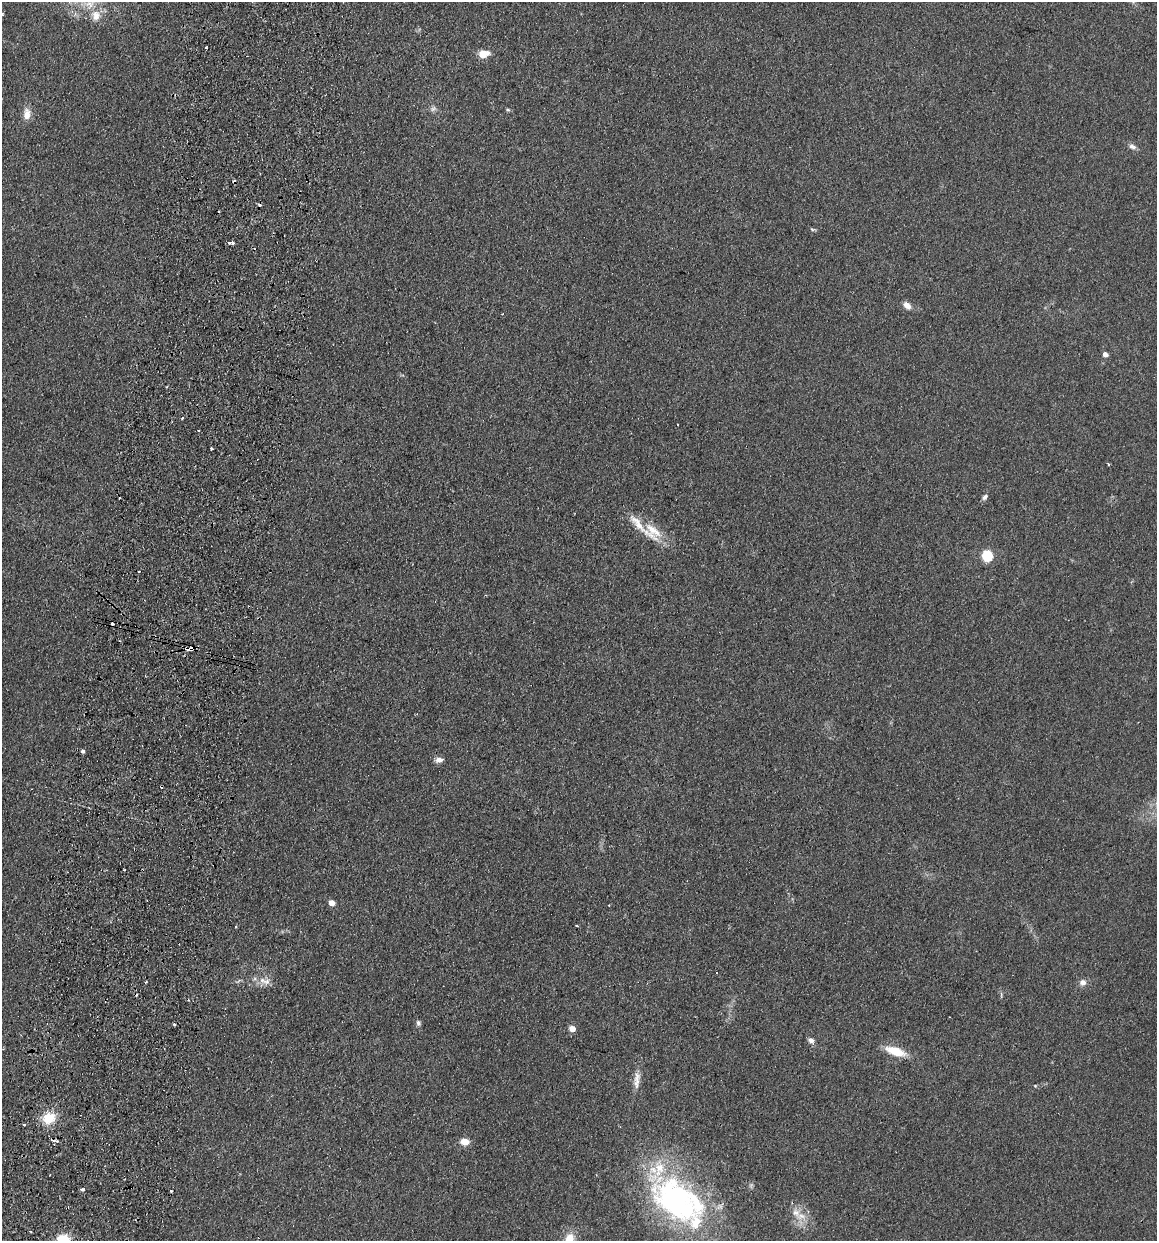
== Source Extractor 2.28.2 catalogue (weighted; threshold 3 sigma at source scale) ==
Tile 7 of 4 x 4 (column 3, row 2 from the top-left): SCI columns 2485-3639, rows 2493-3731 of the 5089 x 4985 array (HDU 1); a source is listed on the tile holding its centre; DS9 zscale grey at full resolution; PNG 1159 x 1243 px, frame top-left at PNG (2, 2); no overlay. Shown black and unused: <1% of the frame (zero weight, under 2 of 3 exposures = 3% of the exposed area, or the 3 px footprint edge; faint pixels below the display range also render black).
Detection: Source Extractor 2.28.2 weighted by HDU 2 'WHT'; one run over the whole footprint, this tile lists its part. Background 0.183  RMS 0.012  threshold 0.0541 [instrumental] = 3 sigma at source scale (4.5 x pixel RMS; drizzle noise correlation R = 1.50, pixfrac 1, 0.05/0.05 arcsec/px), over >= 5 px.
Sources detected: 60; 9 cosmic-ray / hot-pixel residue — not listed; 5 inside a brighter listed object's ellipse — not listed separately; the other 46 listed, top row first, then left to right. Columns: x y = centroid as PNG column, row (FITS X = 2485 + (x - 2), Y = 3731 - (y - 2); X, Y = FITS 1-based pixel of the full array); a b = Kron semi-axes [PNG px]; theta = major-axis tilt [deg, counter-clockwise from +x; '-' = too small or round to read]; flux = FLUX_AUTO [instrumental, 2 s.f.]
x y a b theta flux
96 16 16 13 86 15
206 48 3 2 - 1.8
483 54 12 8 14 16
433 109 10 6 23 3.5
508 110 5 5 - 1.6
27 114 15 9 88 11
1132 147 10 7 -35 4.9
813 229 9 3 -11 1.7
229 242 4 3 - 5.5
907 305 10 6 -43 8
502 314 3 2 - 0.9
1105 354 4 4 - 8
182 418 5 3 - 1.2
198 430 3 2 - 1.5
211 449 3 3 - 3.1
1108 464 4 3 - 1.4
985 497 9 6 50 3.3
652 531 27 19 -28 30
987 555 6 5 - 110
139 572 3 2 - 1.3
188 648 7 3 3 15
83 751 4 3 - 2.8
439 760 10 7 5 5.5
124 870 3 2 - 1.8
331 903 5 4 - 13
609 905 3 2 - 1.2
577 926 3 2 - 1.9
266 981 12 9 20 8.7
1083 982 9 9 - 6
418 1023 7 6 - 2.9
174 1024 3 3 - 1.4
572 1029 5 4 - 15
811 1040 8 6 -44 5.1
895 1051 22 9 -18 28
636 1083 20 9 89 11
1035 1086 5 4 - 1.2
49 1118 15 13 20 27
56 1141 4 3 - 2.3
465 1142 10 7 -8 11
83 1190 4 3 - 5.1
171 1191 3 3 - 2.5
677 1200 77 46 -44 290
796 1213 14 11 -62 13
31 1232 3 2 - 1.4
63 1239 13 11 0 26
569 1240 18 11 65 20
Overlapping masked pixels (flux is a lower limit): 1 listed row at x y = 188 648
Isophote crosses this tile's border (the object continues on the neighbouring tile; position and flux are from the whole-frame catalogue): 2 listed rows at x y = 63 1239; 569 1240